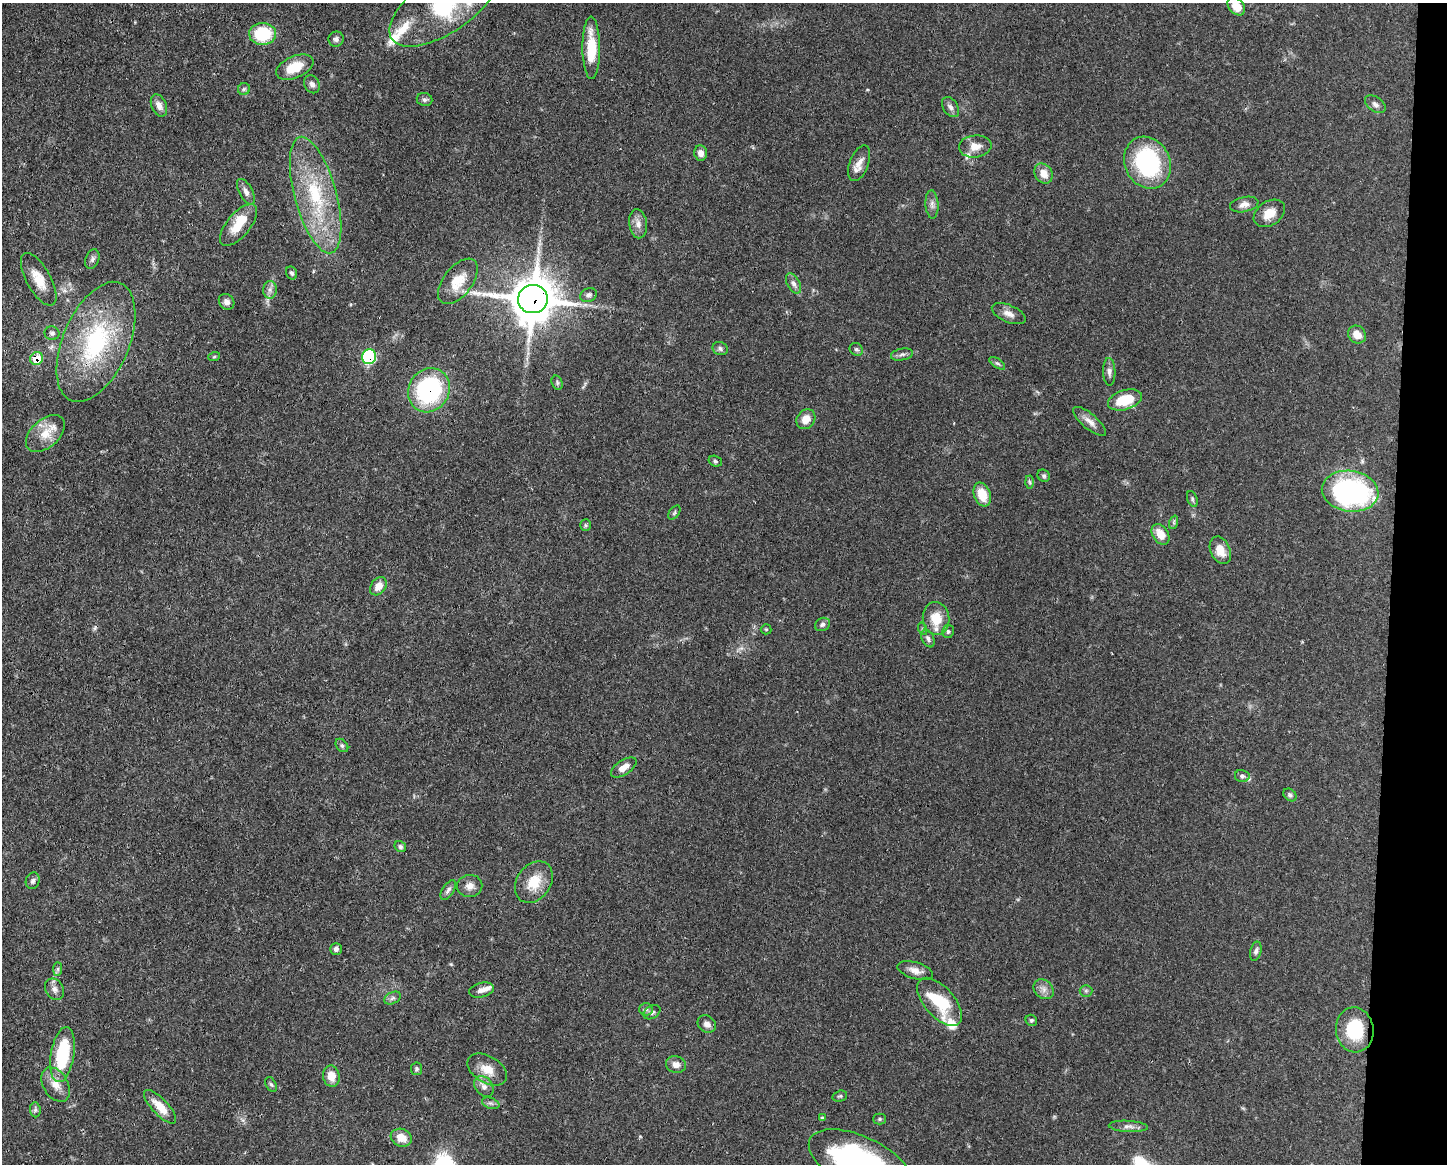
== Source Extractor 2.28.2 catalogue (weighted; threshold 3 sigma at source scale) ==
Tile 6 of 3 x 4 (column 3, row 2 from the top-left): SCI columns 3002-4446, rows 2328-3489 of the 4670 x 4657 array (HDU 1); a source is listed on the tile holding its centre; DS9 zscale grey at full resolution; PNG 1449 x 1166 px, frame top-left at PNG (2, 3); each listed source drawn as its Kron ellipse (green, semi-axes under 4 px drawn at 4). Shown black and unused: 4% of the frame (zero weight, under 3 of 4 exposures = <1% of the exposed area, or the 3 px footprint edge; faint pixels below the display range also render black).
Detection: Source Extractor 2.28.2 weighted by HDU 2 'WHT'; one run over the whole footprint, this tile lists its part. Background 0.0551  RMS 0.0033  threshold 0.0148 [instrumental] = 3 sigma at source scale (4.5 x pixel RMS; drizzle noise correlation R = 1.50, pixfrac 1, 0.05/0.05 arcsec/px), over >= 5 px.
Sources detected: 119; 1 cosmic-ray / hot-pixel residue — neither listed nor drawn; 8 inside a brighter listed object's ellipse — not listed separately; the other 110 listed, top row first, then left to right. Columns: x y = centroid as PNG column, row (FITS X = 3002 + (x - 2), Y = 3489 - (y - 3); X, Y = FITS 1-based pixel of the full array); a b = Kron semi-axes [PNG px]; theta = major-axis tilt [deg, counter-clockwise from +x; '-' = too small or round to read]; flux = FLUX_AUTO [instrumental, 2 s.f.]
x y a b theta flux
444 4 63 29 34 48
1236 6 10 7 -48 4.6
263 34 13 11 2 16
336 39 8 7 - 1
591 48 31 8 -89 11
295 67 20 11 23 7.2
312 84 9 7 -60 1.3
244 89 6 6 - 0.68
425 99 8 6 -8 0.84
1375 104 11 7 -35 1.4
159 105 12 7 -66 2.1
951 107 11 7 -56 1.4
975 146 16 11 6 3.6
701 153 7 6 - 2.1
859 163 19 9 69 3
1147 163 27 22 -64 40
1043 173 10 8 -55 3.5
246 192 14 6 -62 1.7
316 195 60 21 -75 27
932 204 14 6 -86 1.5
1244 204 14 7 12 2
1269 213 17 12 34 4.5
638 224 14 9 -81 2.4
238 225 25 11 50 7.3
92 259 10 6 68 1
292 273 7 5 -63 0.76
39 279 29 12 -61 6
458 281 26 14 52 6.9
793 283 11 6 -62 1.4
270 290 8 7 - 1.4
588 295 8 6 24 1.1
533 299 15 14 - 1200
227 302 8 7 - 1.6
1009 314 18 8 -23 2.5
52 333 7 6 - 0.85
1357 335 9 8 - 3.4
96 342 64 33 67 40
720 349 8 6 -22 0.89
856 349 7 6 - 0.77
902 354 11 6 10 1
214 357 6 4 19 0.38
369 357 7 7 - 27
37 358 7 6 - 7.8
997 363 9 4 -34 0.72
1109 372 14 6 -88 1.4
557 383 7 5 -72 0.62
429 390 23 20 59 40
1125 400 18 9 18 11
806 419 10 9 - 3.6
1090 421 20 7 -40 2.5
45 434 23 14 42 5.7
715 461 7 5 -17 0.6
1044 476 6 6 - 0.67
1029 482 6 4 -87 0.52
1350 491 28 20 -8 71
982 494 12 8 -70 6.6
1192 499 8 5 -71 0.69
674 513 8 4 53 0.57
1174 522 7 4 72 0.62
586 525 6 5 - 0.54
1161 534 11 7 -57 4.6
1220 550 14 9 -66 4.4
378 586 10 7 52 3.2
936 619 16 13 -82 6.8
822 624 8 6 29 0.94
766 629 5 5 - 0.4
923 629 6 4 -71 0.44
948 631 6 6 - 0.61
928 638 9 6 -65 0.99
342 745 7 5 -49 0.72
624 767 14 7 33 2.9
1242 776 7 6 - 0.86
1290 795 7 5 -44 0.79
400 847 6 5 - 0.73
33 881 8 6 72 0.93
534 882 22 17 55 7.6
470 886 12 11 - 2.3
448 890 11 5 57 1.1
336 949 6 5 - 1
1256 951 10 5 76 1
58 969 7 4 89 0.65
915 971 18 8 -16 2.7
55 989 11 8 -58 1.6
1044 989 11 9 -42 1.9
481 990 13 7 12 2
1086 991 6 6 - 0.69
393 998 9 5 27 0.91
940 1002 29 15 -49 17
646 1009 6 6 - 0.87
652 1012 9 6 29 0.99
1031 1020 6 5 - 0.58
707 1024 10 8 -41 1.8
1355 1030 22 19 -81 17
62 1055 28 12 81 22
676 1064 10 8 -13 2.1
416 1069 6 5 - 0.64
487 1069 22 13 -31 5.1
331 1076 10 8 -80 4
56 1084 18 12 -59 4.3
271 1084 8 5 -62 0.64
484 1086 11 8 -54 1.9
840 1096 7 5 16 0.59
491 1103 9 5 -19 0.85
160 1107 22 8 -47 5.5
35 1110 7 5 -84 0.86
822 1118 4 4 - 0.46
880 1119 6 5 - 0.51
1128 1126 19 5 -3 1.9
401 1138 11 8 -19 4.1
860 1162 55 26 -25 77
Overlapping masked pixels (flux is a lower limit): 6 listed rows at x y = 533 299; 96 342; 369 357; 37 358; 429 390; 1350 491
Isophote crosses this tile's border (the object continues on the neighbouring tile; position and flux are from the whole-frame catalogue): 3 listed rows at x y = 444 4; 1236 6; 860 1162